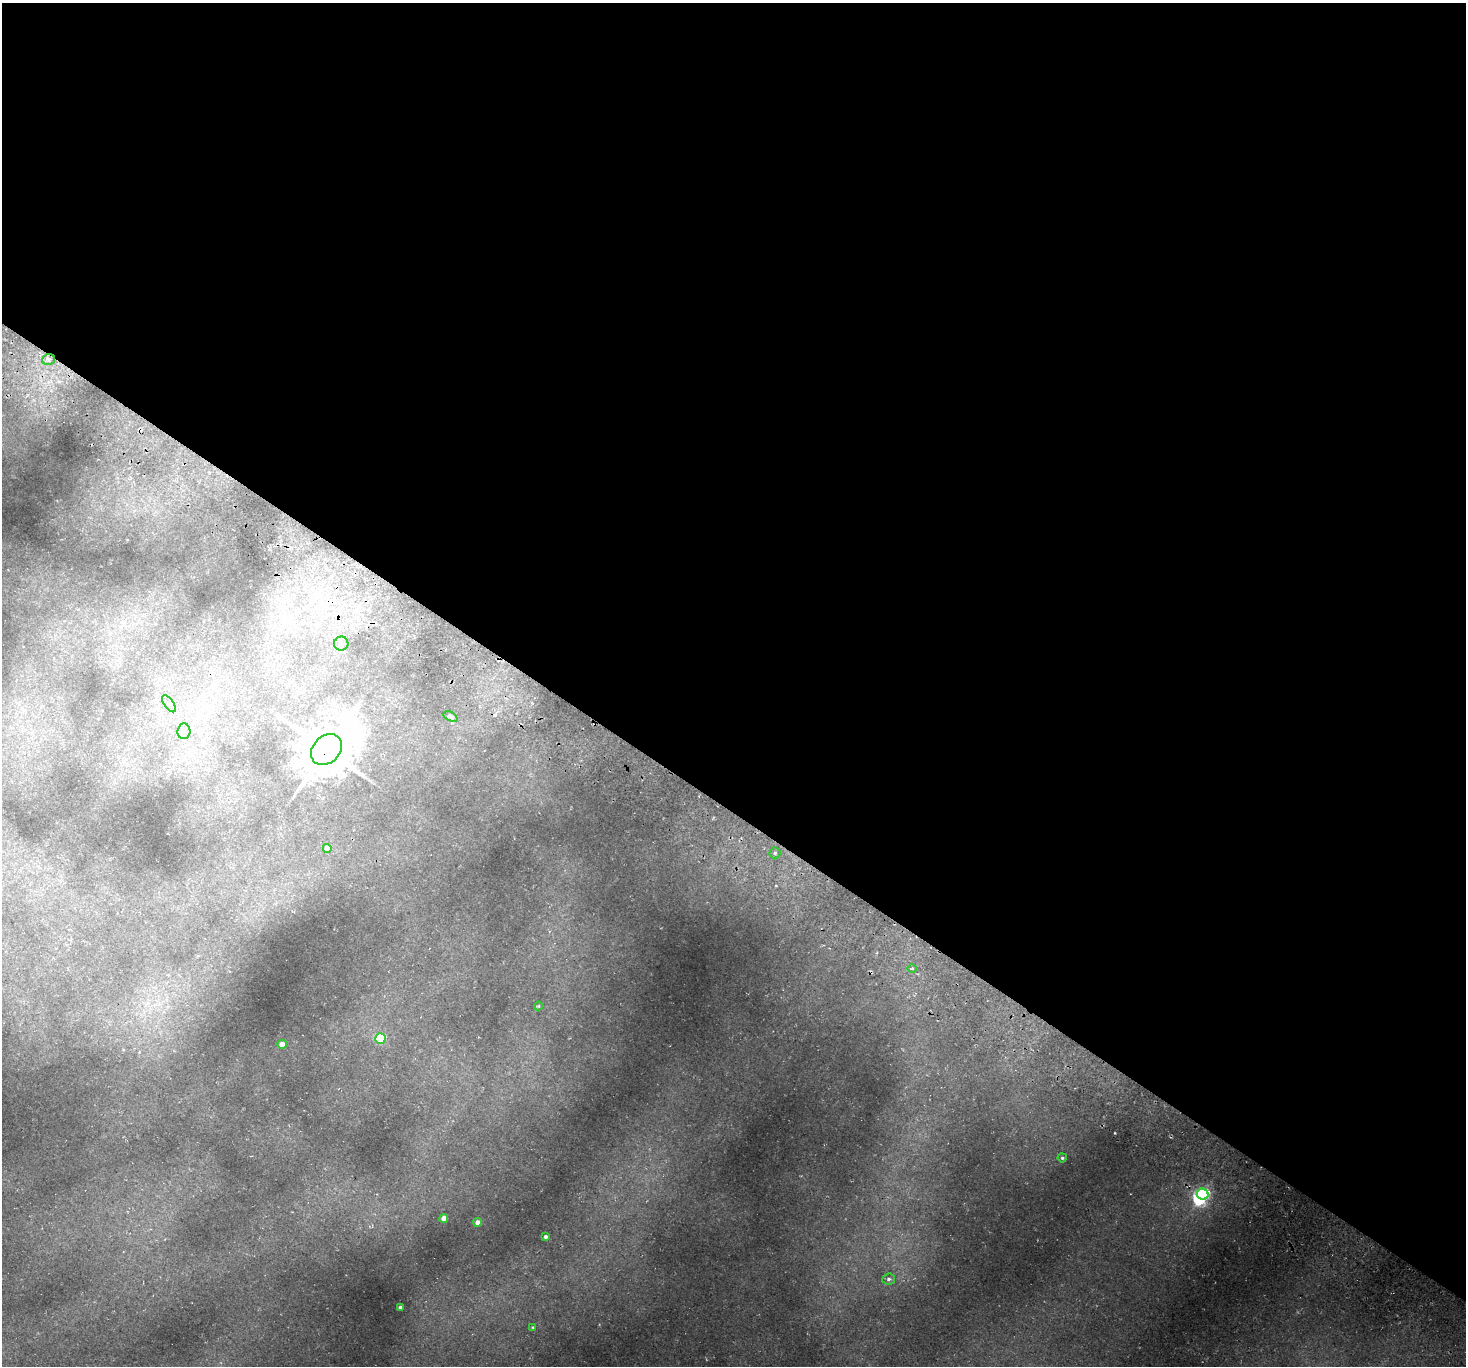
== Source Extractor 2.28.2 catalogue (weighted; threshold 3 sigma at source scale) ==
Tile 3 of 4 x 4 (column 3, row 1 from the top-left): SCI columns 2993-4456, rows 4443-5806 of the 5988 x 6014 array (HDU 1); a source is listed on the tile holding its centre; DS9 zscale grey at full resolution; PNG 1468 x 1368 px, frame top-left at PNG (2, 3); each listed source drawn as its Kron ellipse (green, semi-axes under 4 px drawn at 4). Shown black and unused: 59% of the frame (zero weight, under 3 of 4 exposures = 5% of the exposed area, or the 3 px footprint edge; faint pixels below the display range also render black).
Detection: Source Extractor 2.28.2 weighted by HDU 2 'WHT'; one run over the whole footprint, this tile lists its part. Background 0.0418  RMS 0.0071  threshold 0.0321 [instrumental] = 3 sigma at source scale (4.5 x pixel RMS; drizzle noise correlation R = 1.50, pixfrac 1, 0.05/0.05 arcsec/px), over >= 5 px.
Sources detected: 22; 1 inside a brighter object's white glare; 1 cosmic-ray / hot-pixel residue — neither listed nor drawn; the other 20 listed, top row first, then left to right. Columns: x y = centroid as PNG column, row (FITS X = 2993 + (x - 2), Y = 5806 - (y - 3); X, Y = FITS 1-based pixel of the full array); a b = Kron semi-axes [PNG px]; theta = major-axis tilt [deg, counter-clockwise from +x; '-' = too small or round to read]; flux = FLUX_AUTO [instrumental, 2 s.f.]
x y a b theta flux
48 360 6 5 - 1.8
341 644 7 7 - 2.6
169 704 10 4 -55 2.5
450 716 8 4 -27 2.4
184 731 8 6 87 2.9
326 750 17 13 43 3600
327 848 4 4 - 5.9
775 853 5 5 - 1.3
912 968 5 3 - 0.82
538 1006 4 4 - 0.7
381 1038 5 5 - 45
282 1044 4 4 - 7.3
1062 1158 4 4 - 1
1203 1194 6 5 - 140
444 1218 4 4 - 5.4
478 1222 4 4 - 6.7
546 1237 4 4 - 2
889 1279 6 5 - 1.8
400 1307 3 3 - 1.1
533 1327 4 3 - 0.64
Overlapping masked pixels (flux is a lower limit): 1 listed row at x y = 326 750
Unlisted compact peaks at least as high as the median listed source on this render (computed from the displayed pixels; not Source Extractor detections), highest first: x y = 1115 1133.